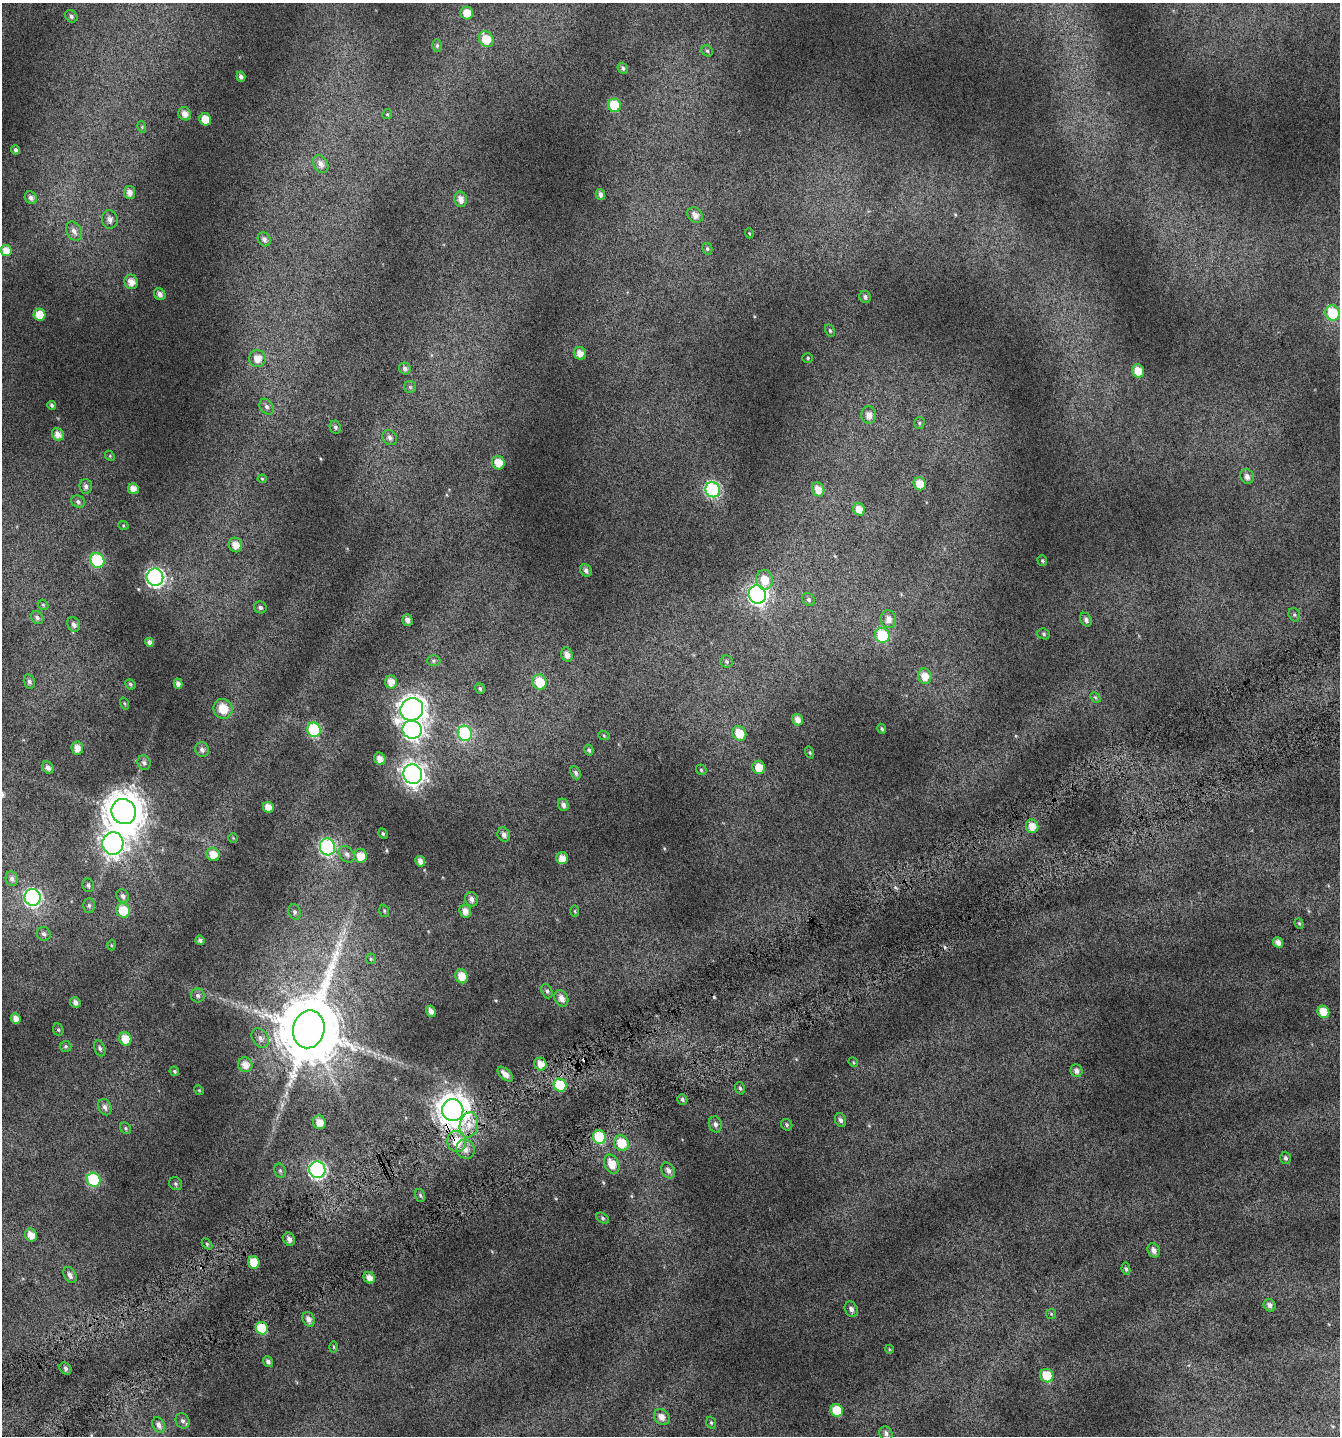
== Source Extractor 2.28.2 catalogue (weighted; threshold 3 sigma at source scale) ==
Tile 7 of 4 x 4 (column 3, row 2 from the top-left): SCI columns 2892-4229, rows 2920-4353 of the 5741 x 5854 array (HDU 1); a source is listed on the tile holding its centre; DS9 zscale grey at full resolution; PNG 1342 x 1438 px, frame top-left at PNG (2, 3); each listed source drawn as its Kron ellipse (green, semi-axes under 4 px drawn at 4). Shown black and unused: <1% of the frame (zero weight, under 4 of 7 exposures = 2% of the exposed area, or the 3 px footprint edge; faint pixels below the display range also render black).
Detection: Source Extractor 2.28.2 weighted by HDU 2 'WHT'; one run over the whole footprint, this tile lists its part. Background 0.073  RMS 0.047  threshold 0.192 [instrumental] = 3 sigma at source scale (4.09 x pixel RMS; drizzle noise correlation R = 1.36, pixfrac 0.8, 0.0396/0.0396 arcsec/px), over >= 5 px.
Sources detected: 210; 2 cosmic-ray / hot-pixel residue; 1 long thin detection or spike segment (spike, bleed or trail) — neither listed nor drawn; the other 207 listed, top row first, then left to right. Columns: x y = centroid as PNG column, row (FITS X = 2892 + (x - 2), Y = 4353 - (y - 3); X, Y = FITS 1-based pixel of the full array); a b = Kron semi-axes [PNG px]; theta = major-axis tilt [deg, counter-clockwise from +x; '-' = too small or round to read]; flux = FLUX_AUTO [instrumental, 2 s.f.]
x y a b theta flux
467 13 6 6 - 56
71 16 7 5 -46 13
486 39 8 7 - 100
437 46 6 4 87 8
707 51 6 5 - 8.4
623 68 5 5 - 11
241 77 5 4 - 16
614 105 7 6 - 180
185 114 7 6 - 30
387 114 5 4 - 5.4
205 119 6 6 - 76
142 127 6 3 -73 4.6
16 150 4 4 - 10
321 164 9 7 -59 27
129 192 6 5 - 28
600 194 5 5 - 16
31 198 6 6 - 15
461 199 8 6 -77 32
695 215 8 7 - 31
110 219 9 8 - 26
74 231 10 7 -61 27
749 233 5 3 - 3.9
264 239 7 6 - 17
707 249 6 5 - 7.6
6 251 6 5 - 44
131 282 7 6 - 43
160 294 6 5 - 21
865 297 6 5 - 11
1332 313 8 7 - 170
40 315 6 6 - 80
830 331 7 4 -63 6.6
580 353 6 6 - 35
257 358 8 8 - 49
808 358 5 4 - 6.2
405 369 6 5 - 14
1138 371 7 6 - 69
410 387 6 6 - 8.2
52 405 4 4 - 9.1
267 407 8 6 -56 15
869 415 9 7 -85 29
919 423 6 5 - 6.6
335 427 6 5 - 9.1
58 434 6 5 - 29
390 437 8 7 - 17
110 456 5 4 - 5.7
498 463 7 6 - 55
1247 476 8 6 -67 21
262 479 4 4 - 4.6
920 484 6 6 - 58
86 486 7 6 - 15
133 489 5 5 - 38
818 489 7 6 - 41
713 490 8 7 - 630
78 502 7 6 - 11
859 509 6 5 - 47
123 525 5 3 - 4.7
235 545 7 6 - 43
97 560 7 6 - 330
1042 561 5 4 - 6.5
586 570 7 5 -59 15
155 577 9 8 - 1300
764 580 10 8 -78 66
757 594 9 8 - 1600
809 599 7 5 -47 11
43 605 6 4 -42 6
260 607 6 6 - 13
1294 615 7 5 -70 8.7
37 618 7 5 -45 13
888 619 9 7 -77 31
407 620 6 5 - 19
1086 620 7 5 -59 14
74 624 7 6 - 18
1044 634 6 5 - 7.8
882 635 8 7 - 200
149 642 5 4 - 19
567 654 7 5 -71 27
433 661 7 5 1 9.1
727 661 6 6 - 8.6
925 676 8 6 -76 60
29 682 7 5 -75 12
391 682 6 6 - 45
539 682 8 7 - 110
130 684 5 4 - 7.3
178 684 5 4 - 20
480 688 5 5 - 8.1
1095 697 6 4 -44 6.8
124 703 6 3 -71 4.3
223 709 10 9 - 79
412 709 12 11 - 4400
798 720 6 5 - 32
882 729 5 4 - 7.2
314 730 7 6 - 370
412 730 10 9 - 1400
465 733 8 7 - 370
739 733 8 6 -50 75
604 736 6 4 -20 5.5
77 748 7 6 - 35
202 750 7 6 - 16
589 750 5 4 - 8
810 752 6 4 -71 5.6
380 759 6 5 - 33
144 763 7 6 - 12
48 767 6 5 - 21
759 767 6 6 - 64
701 770 6 4 -47 6.2
576 773 7 4 -66 11
413 774 10 9 - 3200
563 805 6 5 - 17
268 807 5 5 - 43
124 812 13 12 - 12000
1032 826 7 6 - 43
383 834 5 4 - 7.1
504 835 7 6 - 17
233 838 5 5 - 4.2
113 843 11 10 - 3000
327 847 8 7 - 620
213 854 7 6 - 54
347 854 9 6 -50 18
360 856 7 6 - 63
562 858 6 6 - 40
420 861 5 4 - 23
12 879 7 6 - 15
88 885 7 5 -78 10
123 896 7 6 - 13
33 897 8 8 - 940
471 899 7 6 - 19
89 905 7 5 -89 10
123 910 7 6 - 110
384 911 6 4 -71 6.3
465 911 6 5 - 33
575 911 6 4 -89 4.7
295 912 8 6 -70 13
1299 924 6 4 -68 5.5
44 934 7 6 - 13
200 940 5 4 - 12
1278 943 5 5 - 26
111 945 5 3 - 4.5
371 959 5 5 - 5.6
461 976 7 6 - 60
547 991 7 5 -68 10
198 995 7 7 - 12
561 998 8 6 -65 30
75 1002 5 5 - 18
431 1011 5 4 - 23
1323 1012 6 5 - 73
16 1019 5 5 - 31
309 1029 19 15 77 44000
58 1030 6 5 - 6.5
260 1038 10 7 -56 20
125 1039 7 6 - 77
65 1046 6 6 - 7.2
100 1048 8 5 -69 11
853 1062 5 4 - 4.7
540 1064 6 6 - 40
245 1065 7 7 - 40
174 1071 5 4 - 6.6
1076 1071 6 6 - 18
505 1074 9 5 -44 29
560 1085 6 6 - 180
740 1088 6 5 - 7.7
199 1090 5 4 - 4.1
682 1099 5 4 - 9.7
105 1107 8 6 -65 17
453 1110 11 10 - 7100
841 1120 7 5 -66 13
319 1122 7 6 - 43
715 1124 8 6 -77 17
469 1125 13 9 78 55
787 1125 6 5 - 7.7
126 1128 6 5 - 7.3
599 1137 7 6 - 200
457 1142 10 9 - 86
621 1143 8 7 - 97
465 1149 10 9 - 32
1285 1158 6 5 - 9.1
612 1164 10 7 -63 58
317 1170 8 8 - 1000
668 1170 8 6 -60 19
280 1171 7 5 -69 8.8
94 1180 7 6 - 390
176 1184 7 6 - 8.8
420 1195 6 5 - 7.9
603 1218 7 5 -29 9.6
31 1235 7 5 -64 38
289 1239 7 5 -63 21
207 1244 6 4 -46 6.4
1154 1250 7 6 - 20
254 1262 6 5 - 85
1126 1269 6 4 -79 7.8
70 1275 8 6 -61 18
369 1278 6 5 - 32
1270 1305 6 5 - 20
851 1309 8 6 -61 18
1051 1314 5 5 - 5.5
309 1319 8 6 -62 23
262 1328 6 6 - 140
334 1347 6 4 -89 5.3
889 1349 4 3 - 3.7
268 1362 6 4 -53 14
66 1368 6 5 - 11
1047 1376 7 6 - 98
837 1410 6 6 - 100
662 1417 8 7 - 32
182 1421 8 6 -59 14
711 1423 6 4 -69 6.8
159 1425 8 6 -62 19
886 1433 7 6 - 16
Overlapping masked pixels (flux is a lower limit): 2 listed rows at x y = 453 1110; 457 1142